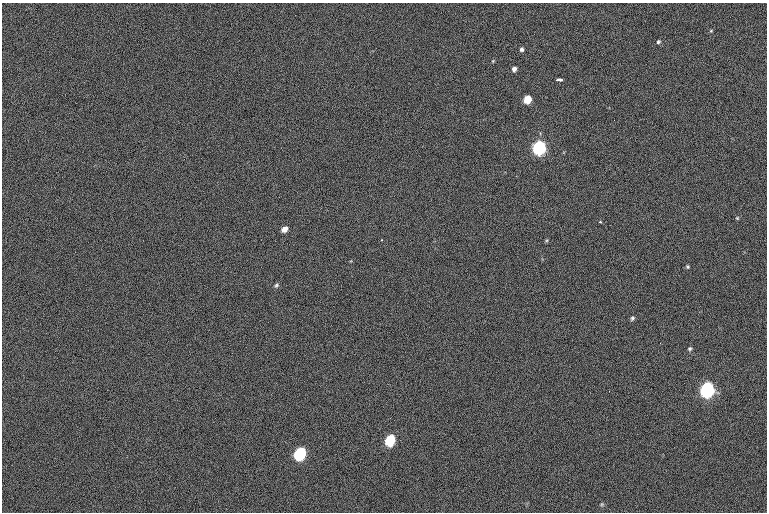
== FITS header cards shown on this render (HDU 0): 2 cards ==
NAXIS1  =                 765  / length of data axis 1
NAXIS2  =                 510  / length of data axis 2

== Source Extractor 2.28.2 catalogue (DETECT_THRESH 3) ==
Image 765 x 510 px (HDU 0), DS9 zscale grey, 1 PNG px = 1 image px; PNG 769 x 514 px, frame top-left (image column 1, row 510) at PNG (2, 3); no overlay
Background -67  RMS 13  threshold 39.8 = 3 sigma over >= 5 px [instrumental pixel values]
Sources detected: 20; all 20 listed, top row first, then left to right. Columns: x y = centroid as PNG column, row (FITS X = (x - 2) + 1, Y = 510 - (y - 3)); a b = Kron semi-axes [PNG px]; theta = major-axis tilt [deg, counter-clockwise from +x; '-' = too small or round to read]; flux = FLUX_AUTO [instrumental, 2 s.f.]
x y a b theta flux
711 31 4 4 - 820
658 42 5 4 - 1400
522 49 5 4 - 2300
493 61 4 4 - 790
514 69 5 4 - 4000
559 80 6 3 2 3200
527 99 6 5 - 31000
539 147 6 6 - 290000
737 218 4 4 - 860
600 222 3 3 - 950
284 229 6 5 - 5400
381 240 3 2 - 650
687 267 5 4 - 1100
276 285 6 5 - 1600
632 318 5 4 - 1700
690 348 5 5 - 1500
707 389 7 6 - 340000
390 440 8 6 65 64000
300 453 8 7 - 120000
602 504 5 5 - 1200